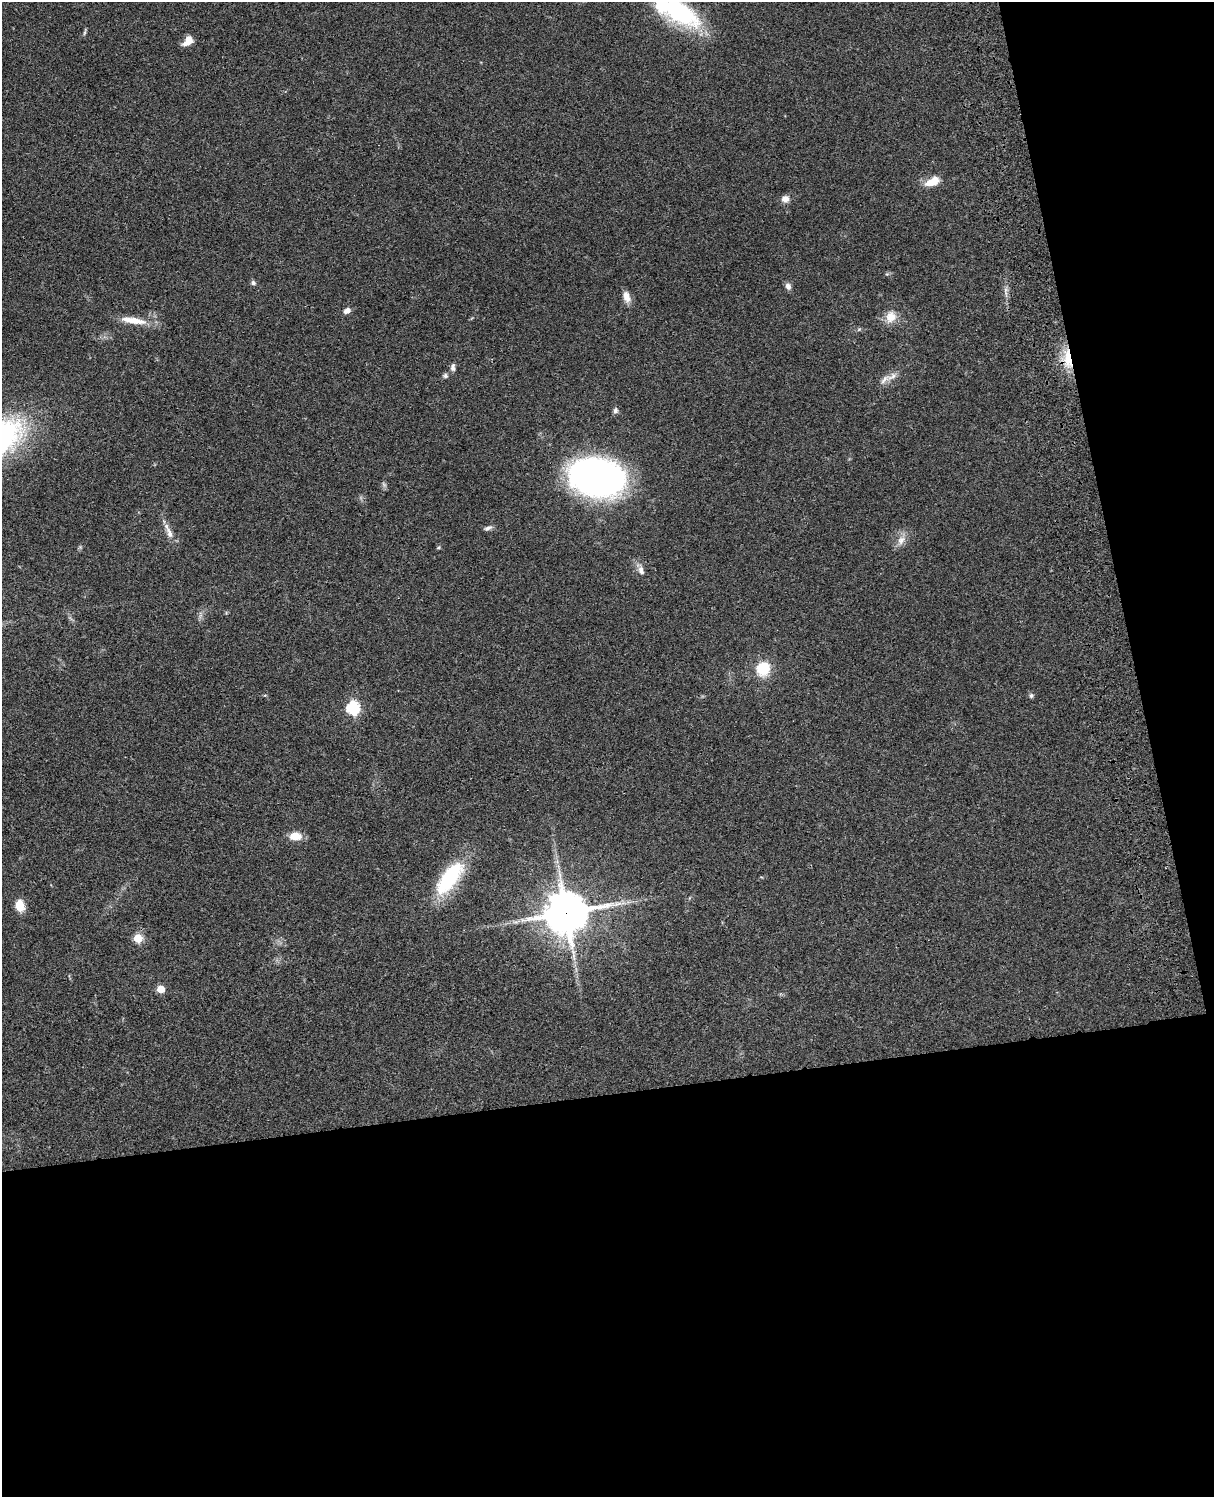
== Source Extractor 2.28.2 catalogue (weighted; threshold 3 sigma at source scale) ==
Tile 12 of 4 x 3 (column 4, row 3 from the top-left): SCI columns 3755-4966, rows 277-1771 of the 5085 x 4925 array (HDU 1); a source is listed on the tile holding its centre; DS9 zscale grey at full resolution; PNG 1216 x 1499 px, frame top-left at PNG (2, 2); no overlay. Shown black and unused: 33% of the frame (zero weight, under 3 of 4 exposures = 6% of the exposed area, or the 3 px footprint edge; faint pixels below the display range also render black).
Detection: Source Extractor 2.28.2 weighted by HDU 2 'WHT'; one run over the whole footprint, this tile lists its part. Background 0.0895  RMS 0.0062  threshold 0.0278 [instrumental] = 3 sigma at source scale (4.5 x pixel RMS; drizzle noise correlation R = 1.50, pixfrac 1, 0.05/0.05 arcsec/px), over >= 5 px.
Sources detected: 35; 1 too faint to see at this stretch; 1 inside a brighter object's white glare — not listed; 2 inside a brighter listed object's ellipse — not listed separately; the other 31 listed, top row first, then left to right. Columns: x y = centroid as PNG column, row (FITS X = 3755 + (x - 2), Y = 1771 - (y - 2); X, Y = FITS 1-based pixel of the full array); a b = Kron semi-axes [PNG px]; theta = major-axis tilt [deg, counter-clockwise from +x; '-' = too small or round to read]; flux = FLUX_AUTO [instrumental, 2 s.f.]
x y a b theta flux
678 11 54 25 -33 64
84 33 7 4 71 0.95
187 43 12 6 15 3.9
932 182 17 9 26 10
785 199 9 8 - 3.8
253 283 7 6 - 1.4
788 286 8 7 - 2.5
626 297 14 8 -74 4.6
347 310 8 6 30 3.3
891 317 15 13 76 7.5
133 320 35 8 -9 11
1068 359 24 9 -85 16
453 367 10 6 86 2
445 376 7 6 - 1.3
892 376 16 8 27 4.3
615 410 8 6 84 1.6
596 477 41 27 -13 290
488 528 11 5 24 1.9
169 533 19 7 -69 4.8
901 540 13 10 68 4.8
438 548 5 3 - 0.66
641 570 13 7 -72 3.2
763 669 13 12 - 20
1031 695 7 6 - 1.2
353 708 6 6 - 83
295 836 14 8 1 8
449 878 42 17 54 46
20 906 10 7 -78 12
566 913 14 13 - 1800
138 938 5 5 - 25
161 989 5 5 - 16
Overlapping masked pixels (flux is a lower limit): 2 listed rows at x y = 1068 359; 566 913
Isophote crosses this tile's border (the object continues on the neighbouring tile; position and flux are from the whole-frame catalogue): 1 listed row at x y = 678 11